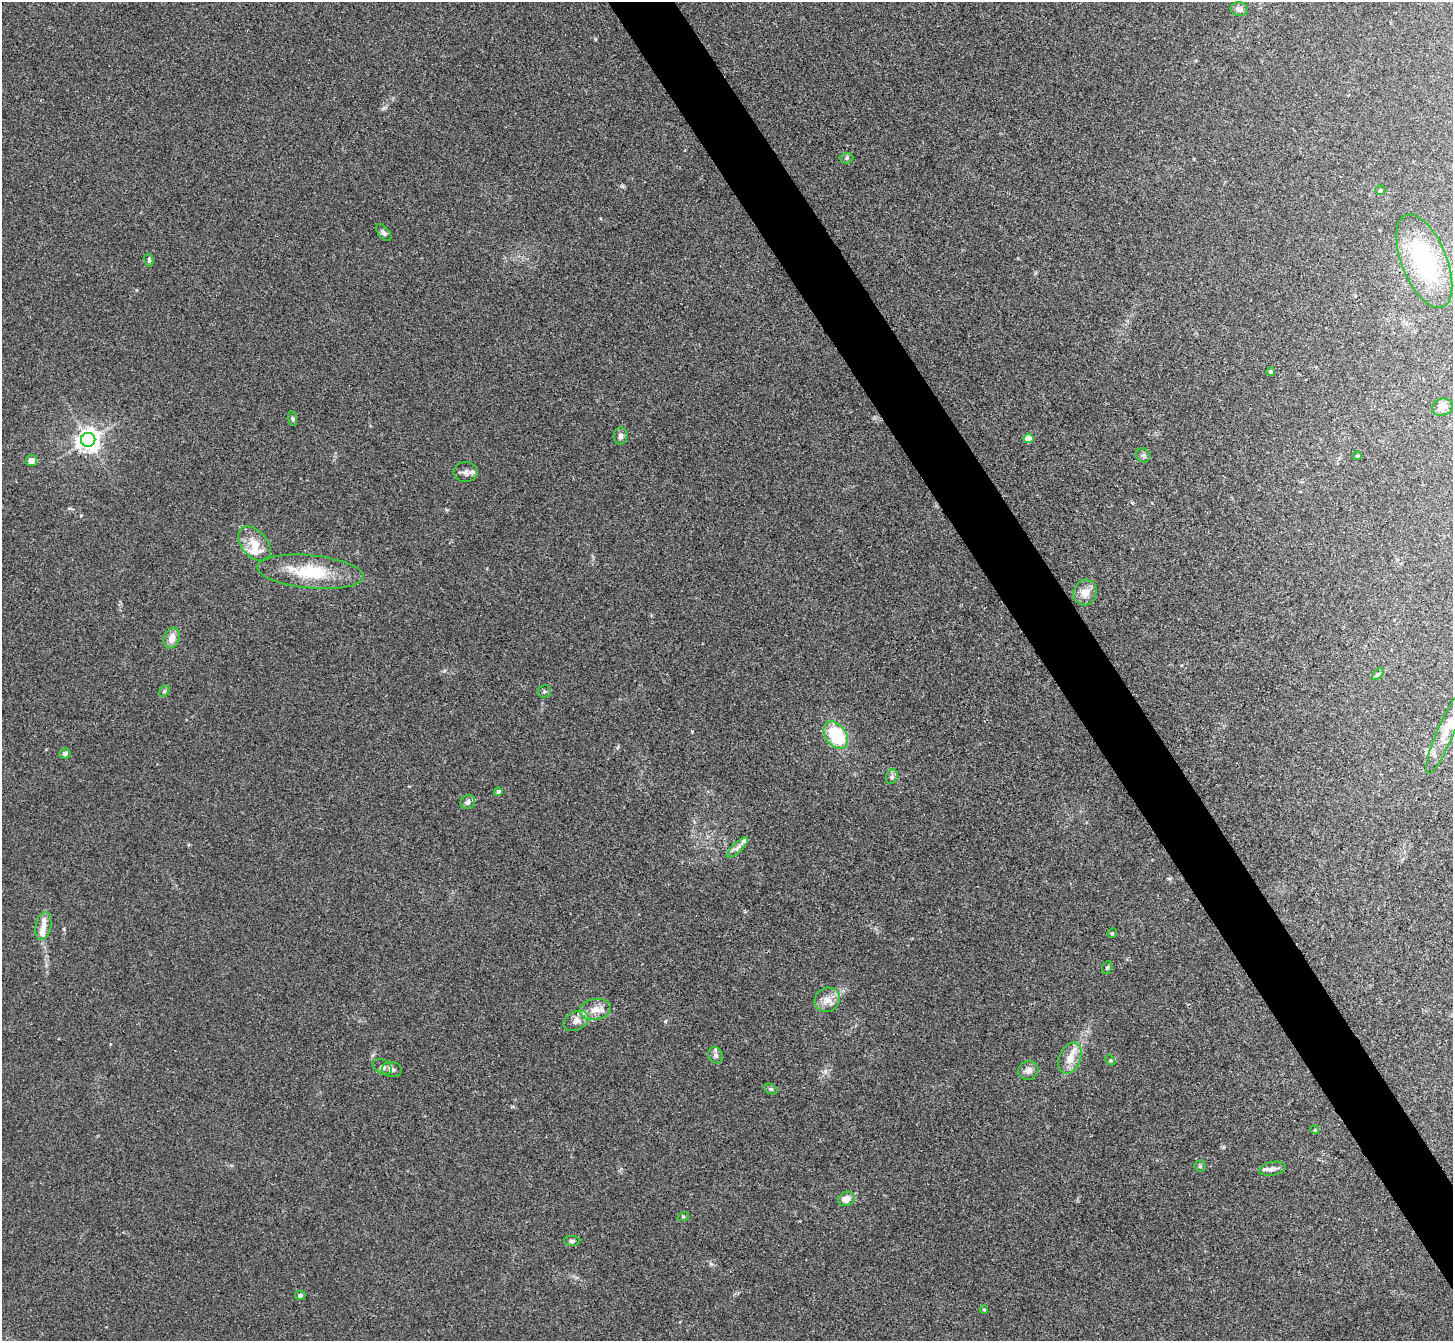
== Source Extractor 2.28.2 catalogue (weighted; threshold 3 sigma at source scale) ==
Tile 6 of 4 x 4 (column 2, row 2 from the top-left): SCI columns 1455-2905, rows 2834-4172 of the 5810 x 5804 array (HDU 1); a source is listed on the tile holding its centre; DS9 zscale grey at full resolution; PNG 1455 x 1343 px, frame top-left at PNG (2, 2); each listed source drawn as its Kron ellipse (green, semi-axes under 4 px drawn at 4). Shown black and unused: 4% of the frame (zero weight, under 3 of 4 exposures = <1% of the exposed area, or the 3 px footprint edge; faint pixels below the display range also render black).
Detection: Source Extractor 2.28.2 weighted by HDU 2 'WHT'; one run over the whole footprint, this tile lists its part. Background 0.0283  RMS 0.0047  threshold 0.0213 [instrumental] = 3 sigma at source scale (4.5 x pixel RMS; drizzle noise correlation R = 1.50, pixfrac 1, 0.05/0.05 arcsec/px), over >= 5 px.
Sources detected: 55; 4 inside a brighter listed object's ellipse — not listed separately; the other 51 listed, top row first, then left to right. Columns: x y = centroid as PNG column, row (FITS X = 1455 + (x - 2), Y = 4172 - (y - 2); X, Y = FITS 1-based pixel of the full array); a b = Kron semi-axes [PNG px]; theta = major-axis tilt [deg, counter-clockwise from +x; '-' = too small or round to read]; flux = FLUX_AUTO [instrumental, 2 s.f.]
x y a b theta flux
1239 9 9 7 -11 2.2
846 158 7 5 2 0.91
1380 190 5 5 - 0.8
384 233 10 5 -51 1.3
149 260 6 4 -80 0.87
1424 261 50 22 -68 53
1271 372 4 4 - 0.93
1442 407 10 8 16 3.8
292 419 7 4 -81 0.69
621 436 8 7 - 1.7
1028 438 5 5 - 8.7
88 440 7 7 - 350
1143 455 7 6 - 1.1
1357 456 4 3 - 0.48
32 461 6 5 - 3
466 472 12 10 -2 2.5
254 544 20 13 -50 7.5
310 572 53 16 -5 24
1085 592 13 11 73 4.9
172 638 10 7 71 4.4
1378 674 7 4 43 0.78
164 691 6 4 59 0.69
544 691 7 6 - 1
1445 733 44 8 67 8.1
836 735 15 10 -53 27
65 754 6 5 - 1.4
892 777 8 6 70 1.2
498 791 4 4 - 0.82
468 802 8 6 36 2
738 847 13 5 45 2
43 926 14 8 80 3.1
1112 933 5 4 - 0.65
1107 967 6 5 - 0.77
827 1000 13 12 - 4.5
595 1009 16 10 9 5.1
576 1021 13 9 28 3.2
716 1055 8 7 - 1.7
1070 1058 16 11 67 6.4
1110 1060 6 4 -46 0.71
382 1067 10 7 -28 1.7
392 1070 10 7 -10 1.7
1028 1070 10 9 - 2.6
771 1089 7 5 -26 0.85
1315 1130 4 3 - 0.45
1200 1166 6 5 - 0.8
1272 1169 13 6 11 2.5
846 1199 8 7 - 4.3
683 1217 6 4 18 0.53
572 1241 8 5 -1 0.96
300 1295 5 4 - 1.4
984 1309 4 3 - 0.56
Unlisted compact peaks at least as high as the median listed source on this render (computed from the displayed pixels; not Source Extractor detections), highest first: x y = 665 1021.